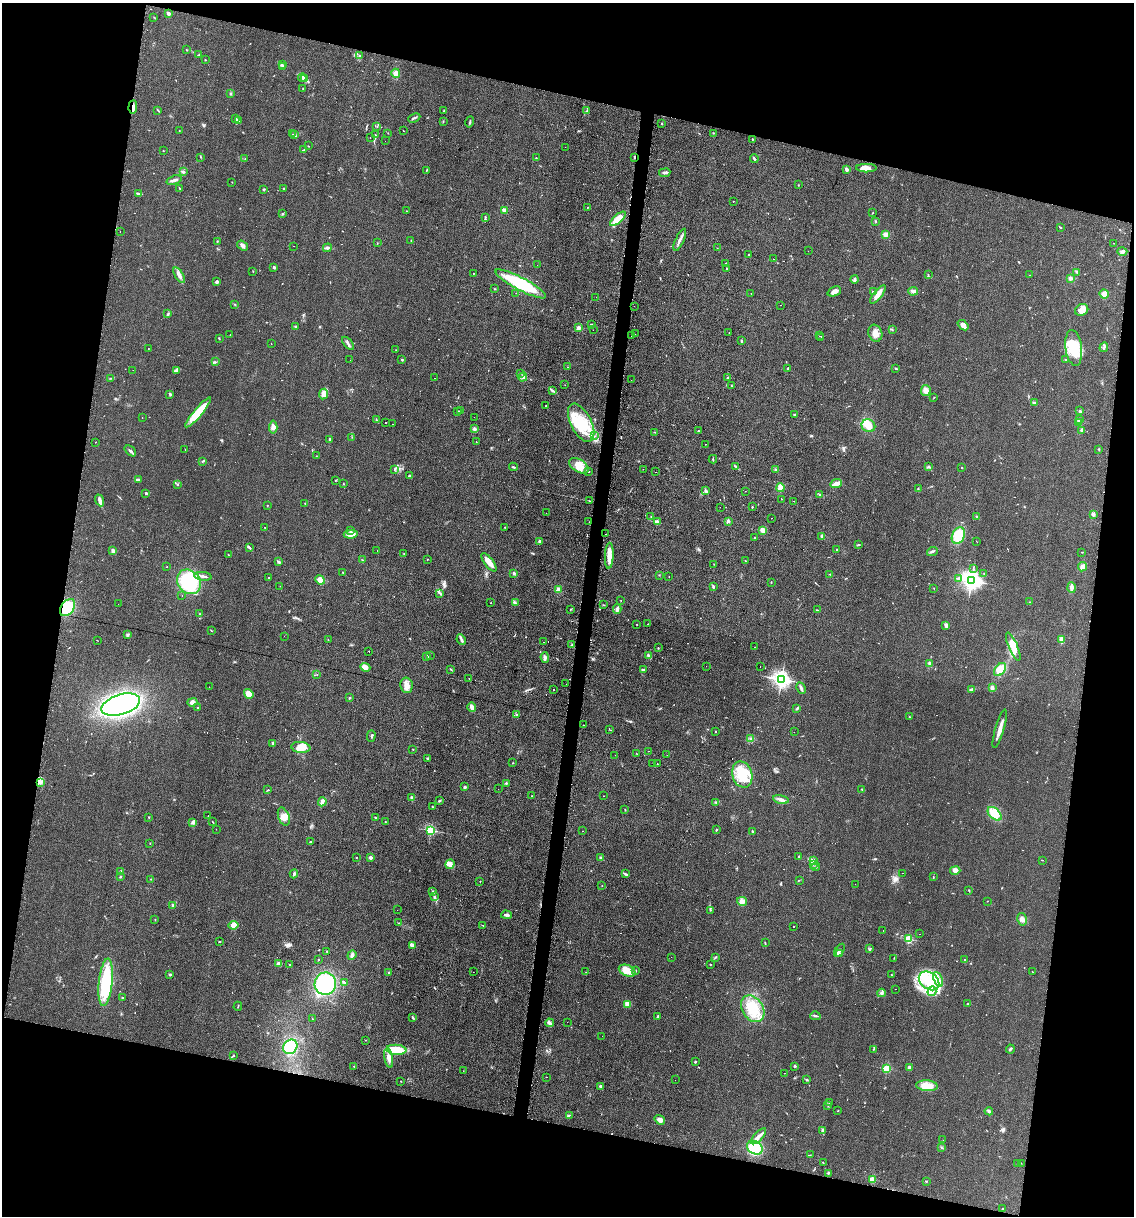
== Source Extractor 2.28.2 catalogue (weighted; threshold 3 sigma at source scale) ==
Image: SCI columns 124-4651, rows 1-4854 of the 4903 x 4854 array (HDU 1 of 3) = the unmasked area's bounding box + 8 px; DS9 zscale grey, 4 x 4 block average (1 PNG px = mean of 4 x 4 image px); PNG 1136 x 1218 px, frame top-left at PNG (2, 3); each listed source drawn as its Kron ellipse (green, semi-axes under 4 px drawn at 4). Shown black and unused: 26% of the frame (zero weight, under 2 of 3 exposures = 2% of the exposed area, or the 3 px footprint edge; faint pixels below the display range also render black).
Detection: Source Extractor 2.28.2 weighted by HDU 2 'WHT'. Background 0.101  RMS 0.012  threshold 0.0519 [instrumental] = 3 sigma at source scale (4.5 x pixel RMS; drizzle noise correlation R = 1.50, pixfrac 1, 0.05/0.05 arcsec/px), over >= 5 px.
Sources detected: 696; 4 inside a brighter object's white glare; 55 cosmic-ray / hot-pixel residue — neither listed nor drawn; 12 coinciding with a brighter row at this scale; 33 inside a brighter listed object's ellipse — not listed separately; of the other 592, all 500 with FLUX_AUTO >= 1.91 (the completeness limit of this list) listed and drawn (92 fainter detections not listed), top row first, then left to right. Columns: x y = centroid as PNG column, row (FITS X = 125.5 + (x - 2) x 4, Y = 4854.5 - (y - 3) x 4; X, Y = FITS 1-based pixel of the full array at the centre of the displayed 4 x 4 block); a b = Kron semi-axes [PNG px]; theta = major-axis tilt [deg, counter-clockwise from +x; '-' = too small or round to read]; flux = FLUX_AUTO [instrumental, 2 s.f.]
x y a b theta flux
168 14 2 2 - 22
154 17 2 2 - 2.9
186 50 2 2 - 2.3
199 55 2 2 - 4.9
359 56 3 2 - 7.2
205 60 2 2 - 3.5
282 64 2 2 - 4.8
282 67 3 2 - 6.6
396 73 4 4 - 32
302 78 4 2 - 6.8
305 79 3 2 - 7.8
303 88 2 2 - 5.4
231 93 3 2 - 6.6
133 107 7 3 87 28
158 110 2 2 - 3.8
444 111 3 2 - 4.6
587 111 2 2 - 2.6
414 118 6 2 25 12
235 119 3 2 - 5.4
238 120 4 2 - 7
443 122 3 2 - 3.1
470 122 5 2 - 10
662 123 2 2 - 5.5
377 127 2 2 - 1.9
179 131 2 2 - 2.5
403 131 2 2 - 22
388 133 2 2 - 3.1
713 133 2 2 - 2.9
292 134 2 2 - 2
295 134 3 2 - 5.5
375 134 2 2 - 2.2
370 137 2 2 - 17
752 139 2 2 - 4
385 141 2 2 - 2
308 146 2 2 - 5.3
565 147 2 2 - 2
163 150 2 2 - 2.7
304 150 3 2 - 7.3
201 157 2 2 - 2.1
635 157 3 2 - 6.2
536 158 2 2 - 2.9
245 159 2 2 - 3.2
754 159 4 2 - 13
866 168 10 4 1 49
847 169 4 3 - 16
426 170 3 2 - 5.3
183 172 4 3 - 9
665 173 6 2 7 11
174 180 8 2 17 27
232 182 2 2 - 2.1
798 185 2 2 - 3
180 188 3 2 - 4.3
284 188 2 2 - 4.7
264 189 2 2 - 7.9
138 194 3 2 - 12
733 201 2 2 - 2
587 207 2 2 - 3.4
504 210 4 4 - 19
406 211 2 2 - 2.1
283 213 2 2 - 3.6
873 213 2 2 - 2.3
485 218 3 2 - 6.2
618 219 10 4 41 80
876 221 2 2 - 4.2
1060 227 4 2 - 3.9
120 232 2 2 - 2.4
886 234 4 3 - 30
680 240 12 3 66 29
217 241 4 2 - 4
411 241 2 2 - 2.5
377 243 2 2 - 2.8
1114 243 2 2 - 2.4
243 246 6 4 -36 21
293 246 2 2 - 2.5
327 248 4 2 - 11
717 248 2 2 - 6.3
808 251 2 2 - 2.8
1122 251 5 3 - 14
748 255 2 2 - 6.7
773 259 2 2 - 5.7
726 263 2 2 - 2.7
537 265 2 2 - 8.3
274 267 3 2 - 9.1
727 269 2 2 - 3.8
253 271 2 2 - 2
1077 272 3 2 - 6.3
473 273 2 2 - 2.5
928 274 2 2 - 2.9
179 275 9 3 -58 25
1029 275 2 2 - 3.3
1070 278 3 2 - 21
855 279 4 2 - 10
216 282 3 2 - 13
521 284 28 6 -28 410
494 289 2 2 - 5.4
834 291 7 4 23 26
913 291 5 3 - 18
873 292 3 2 - 11
516 293 2 2 - 3.5
751 293 2 2 - 2
1104 294 5 4 - 44
878 295 11 4 52 48
596 297 2 2 - 2.9
234 304 2 2 - 3
780 305 2 2 - 26
634 306 2 2 - 16
1082 310 7 5 29 54
168 314 2 2 - 8.2
591 325 3 2 - 9.1
963 325 6 4 -40 29
296 327 2 2 - 12
578 328 3 3 - 24
892 329 2 2 - 2.5
593 330 2 2 - 5.4
729 333 2 2 - 2.4
875 333 8 7 - 50
635 334 2 2 - 2.1
230 335 2 2 - 7.2
631 336 2 2 - 12
820 336 2 2 - 3.5
821 337 2 2 - 4.5
219 338 2 2 - 2.9
741 341 3 2 - 11
271 343 2 2 - 5.5
348 343 8 2 -51 17
1104 347 5 2 - 14
148 348 2 2 - 1.9
1074 348 18 8 -82 250
396 350 2 2 - 2.2
350 360 2 2 - 2.8
402 360 3 2 - 5.4
1065 360 2 2 - 7.7
215 362 3 2 - 5.5
567 367 2 2 - 3.1
788 368 2 2 - 5.2
896 368 3 2 - 7.7
133 370 2 2 - 4.7
176 370 4 3 - 15
520 373 2 2 - 3.5
523 377 4 3 - 20
110 378 2 2 - 2.4
434 378 2 2 - 4.1
727 378 3 2 - 6
631 380 2 2 - 3.7
565 385 2 2 - 3.6
731 386 2 2 - 2.5
552 390 4 2 - 11
926 390 5 5 - 32
170 394 4 2 - 8.9
323 394 5 4 - 26
934 397 2 2 - 2.9
1034 403 4 2 - 11
546 406 2 2 - 2.4
461 410 2 2 - 4.8
458 411 2 2 - 3.8
1080 411 4 3 - 7.4
198 412 19 4 50 190
794 415 2 2 - 33
474 417 2 2 - 2.2
142 418 2 2 - 2.1
376 420 2 2 - 4.4
1079 420 2 2 - 100
385 422 2 2 - 2.2
581 423 21 10 -63 240
1078 423 2 2 - 25
392 424 2 2 - 10
868 426 7 6 - 68
273 427 6 3 85 30
475 429 4 3 - 14
1082 430 3 2 - 15
698 431 2 2 - 17
655 432 2 2 - 3.6
595 436 2 2 - 5.1
352 437 2 2 - 2.2
329 439 3 2 - 6.6
95 442 2 2 - 2.1
476 442 2 2 - 8.6
705 444 2 2 - 2.3
185 449 2 2 - 2.9
1099 449 2 2 - 3.2
130 451 7 2 -42 17
316 456 2 2 - 2.2
713 459 4 2 - 6.4
203 461 3 2 - 8
579 466 11 6 -32 92
736 466 4 2 - 6.1
513 467 4 2 - 7.2
928 467 3 2 - 5.3
962 467 2 2 - 3.5
394 469 3 2 - 5.1
643 469 2 2 - 2.7
776 469 2 2 - 4.1
589 472 2 2 - 6.9
655 472 2 2 - 4.4
410 476 2 2 - 15
139 479 4 2 - 6.2
335 480 2 2 - 2.9
343 484 2 2 - 2.7
836 484 6 3 23 63
177 485 2 2 - 4.2
780 488 4 4 - 47
918 489 3 2 - 4.7
706 491 3 2 - 9.5
745 491 2 2 - 2
146 493 2 2 - 11
819 494 2 2 - 4.5
781 499 2 2 - 5.4
100 500 6 3 -66 22
589 501 2 2 - 3.4
793 501 2 2 - 4.2
305 503 2 2 - 3.8
267 505 2 2 - 4.5
720 507 2 2 - 4
752 507 2 2 - 7.5
546 513 2 2 - 3
1093 514 3 3 - 16
977 516 2 2 - 4.3
651 517 2 2 - 5.4
771 518 2 2 - 3.1
728 521 3 3 - 12
589 522 2 2 - 4.4
657 522 2 2 - 200
265 527 2 2 - 11
505 527 2 2 - 3.8
763 530 3 2 - 75
350 531 3 2 - 7.9
351 534 7 3 8 53
606 534 2 2 - 16
822 536 4 2 - 9.7
958 536 9 6 66 180
754 538 2 2 - 7.6
539 541 3 2 - 16
977 542 2 2 - 3.4
859 545 3 2 - 6.6
249 547 4 2 - 12
837 549 2 2 - 3.1
377 550 2 2 - 2.9
113 551 2 2 - 9
932 551 5 2 - 12
1082 552 2 2 - 2.7
404 554 2 2 - 2.6
228 555 2 2 - 2
609 556 13 4 87 71
427 559 2 2 - 3.3
362 560 2 2 - 3.8
745 561 2 2 - 3
279 562 2 2 - 20
489 562 11 4 -52 50
714 564 2 2 - 2.2
167 567 2 2 - 6.6
1083 567 5 3 - 28
973 569 2 2 - 2.9
343 573 2 2 - 1.9
514 573 2 2 - 11
984 573 2 2 - 2.2
830 574 2 2 - 2.1
659 575 2 2 - 3.4
203 576 9 2 -8 21
269 577 2 2 - 2.8
669 577 2 2 - 3.2
959 579 3 2 - 6
320 580 5 3 - 56
971 581 3 2 - 4200
189 582 13 11 -49 550
771 583 2 2 - 2.1
280 586 2 2 - 1.9
713 587 3 2 - 7.8
1071 587 5 2 - 33
934 588 2 2 - 2.4
558 589 4 3 - 19
440 593 2 2 - 2.6
182 596 2 2 - 14
621 600 2 2 - 2.3
1030 602 2 2 - 2.9
491 603 2 2 - 7.9
515 603 4 3 - 10
118 604 2 2 - 4.5
604 605 2 2 - 2.7
67 608 9 6 53 190
570 609 2 2 - 3.3
617 609 5 3 - 16
817 610 3 2 - 3.9
200 614 2 2 - 3
637 624 2 2 - 5.9
648 624 2 2 - 3.1
946 625 4 4 - 15
211 630 2 2 - 3.1
128 634 3 2 - 8.8
284 636 2 2 - 2.7
328 639 2 2 - 2.5
97 640 2 2 - 2.1
461 640 5 3 - 16
1061 640 4 3 - 27
543 642 2 2 - 7.1
572 645 2 2 - 4.5
1013 646 15 4 -67 110
755 647 2 2 - 2.3
658 648 2 2 - 4.4
369 651 2 2 - 6.3
430 656 2 2 - 3.4
649 656 3 2 - 6.4
427 657 2 2 - 69
545 658 5 3 - 18
930 663 2 2 - 89
706 666 2 2 - 2.7
365 667 5 3 - 31
760 667 2 2 - 7.6
451 669 3 2 - 4.8
644 670 4 2 - 22
1000 670 7 5 50 160
317 674 2 2 - 2.7
469 679 2 2 - 7
781 679 3 2 - 3400
566 684 2 2 - 2.3
406 685 8 6 -79 48
209 687 2 2 - 5.7
801 688 6 2 -62 20
992 688 4 3 - 14
553 689 2 2 - 14
972 689 3 2 - 6.8
249 694 5 4 - 61
350 698 2 2 - 11
192 702 5 3 - 28
121 705 20 10 17 2000
198 707 2 2 - 12
471 707 5 2 - 34
797 709 3 2 - 8.5
516 714 2 2 - 6.2
909 717 2 2 - 4.9
583 725 2 2 - 2.6
1000 729 20 3 73 53
610 730 2 2 - 3.1
715 732 2 2 - 4.3
794 732 2 2 - 2.1
371 736 6 2 88 10
750 739 3 2 - 7.1
273 743 2 2 - 38
301 747 9 5 -7 97
413 749 2 2 - 2.3
649 751 2 2 - 2.3
637 754 2 2 - 3
615 755 2 2 - 2.2
667 755 2 2 - 4.1
427 758 4 2 - 6
513 763 2 2 - 2.9
653 763 2 2 - 2
657 764 2 2 - 3.8
742 774 13 10 -73 180
41 783 2 2 - 4.8
506 783 3 2 - 4.5
465 787 3 3 - 13
498 789 2 2 - 4.3
862 789 3 2 - 3
268 790 2 2 - 4.5
532 796 2 2 - 3.4
603 796 2 2 - 11
411 797 4 2 - 12
781 799 8 3 -10 23
439 801 3 2 - 7
322 802 5 3 - 30
716 802 2 2 - 3.7
432 806 2 2 - 4
625 810 2 2 - 3.7
995 814 8 5 -44 110
208 815 2 2 - 3
149 817 2 2 - 5.6
284 817 9 5 -70 45
375 817 2 2 - 4.8
385 821 2 2 - 2.1
193 822 3 2 - 10
213 822 2 2 - 3.5
216 829 2 2 - 2.4
431 830 2 2 - 830
716 830 3 2 - 4.9
583 831 2 2 - 2.7
752 831 2 2 - 7
310 842 2 2 - 4
150 843 2 2 - 2.1
356 857 2 2 - 3.8
799 857 3 2 - 8.4
370 858 2 2 - 95
600 858 3 2 - 5.3
813 860 3 2 - 8.6
1042 860 2 2 - 2.4
450 864 5 4 - 24
813 864 2 2 - 3.4
816 867 4 2 - 6.9
955 870 5 4 - 32
121 872 2 2 - 35
902 873 2 2 - 2.3
294 874 4 2 - 12
625 874 3 2 - 13
120 877 2 2 - 8.6
933 877 3 2 - 4.4
151 879 2 2 - 2.4
799 880 2 2 - 2.6
480 881 2 2 - 6.2
855 884 2 2 - 3.6
602 886 2 2 - 2
969 890 3 2 - 4.6
433 891 2 2 - 4.5
434 896 4 2 - 9.4
742 901 5 4 - 36
987 901 2 2 - 2
173 906 2 2 - 38
397 910 2 2 - 4.1
711 910 2 2 - 10
506 915 5 3 - 17
1022 919 6 4 -78 29
155 920 2 2 - 2.4
399 923 2 2 - 3
234 925 5 3 - 54
483 925 2 2 - 2.4
793 926 2 2 - 3.8
883 930 2 2 - 5.5
920 934 2 2 - 8
908 939 2 2 - 590
220 942 2 2 - 3.1
765 943 2 2 - 3.4
412 945 4 3 - 26
870 948 2 2 - 3.5
840 950 7 2 57 9.9
327 952 2 2 - 2.8
839 953 3 2 - 11
352 955 5 3 - 18
671 957 2 2 - 2.2
715 957 3 2 - 7
894 958 3 2 - 3.6
319 960 2 2 - 8.6
964 960 2 2 - 4.2
279 964 3 3 - 24
289 964 2 2 - 6.9
710 964 2 2 - 4.3
636 970 2 2 - 3.7
627 971 9 5 -25 110
1032 971 2 2 - 1.9
473 972 2 2 - 2
586 972 2 2 - 4.6
389 973 3 2 - 7.3
170 974 3 2 - 6.6
891 974 2 2 - 2.9
938 979 8 3 -65 36
929 981 11 8 -37 340
106 982 24 7 84 370
344 982 4 2 - 12
325 984 11 11 - 510
895 989 2 2 - 7.5
932 991 5 3 - 21
881 993 4 2 - 9.5
123 997 3 2 - 4
628 1004 3 3 - 17
968 1004 3 2 - 3.8
238 1006 4 2 - 4.2
753 1009 14 10 -56 220
658 1016 3 2 - 7
815 1016 5 2 - 9.2
412 1017 3 2 - 9.2
312 1019 2 2 - 2.4
567 1022 2 2 - 2.7
549 1023 4 2 - 16
602 1036 2 2 - 4.3
365 1040 2 2 - 2.3
290 1047 8 6 50 260
873 1049 2 2 - 2.8
1010 1049 4 2 - 10
396 1050 10 5 -5 200
233 1056 2 2 - 5.7
389 1058 10 4 -80 36
695 1062 2 2 - 10
354 1066 2 2 - 2.6
795 1066 2 2 - 43
909 1067 2 2 - 100
887 1068 2 2 - 510
463 1071 2 2 - 2.1
784 1073 2 2 - 2.4
546 1077 2 2 - 6
675 1080 2 2 - 5
806 1080 2 2 - 4.4
401 1081 2 2 - 2.8
927 1086 11 5 -5 82
601 1087 3 2 - 21
830 1103 2 2 - 2.7
828 1105 3 2 - 4.8
838 1111 2 2 - 3.4
989 1111 4 3 - 16
569 1115 2 2 - 3.1
660 1120 5 3 - 37
822 1131 4 2 - 10
758 1136 10 3 48 37
943 1140 2 2 - 2.1
755 1148 8 6 -29 210
941 1148 2 2 - 2.9
810 1155 2 2 - 3.7
823 1163 2 2 - 4
1021 1163 2 2 - 2.5
1017 1164 2 2 - 2.1
828 1173 3 2 - 4.9
872 1179 2 2 - 290
926 1181 2 2 - 4.6
1002 1209 2 2 - 6.1
Overlapping masked pixels (flux is a lower limit): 4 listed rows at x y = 133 107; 635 157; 589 522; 67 608
Diffuse or blended objects may show on this block-average render without a row.